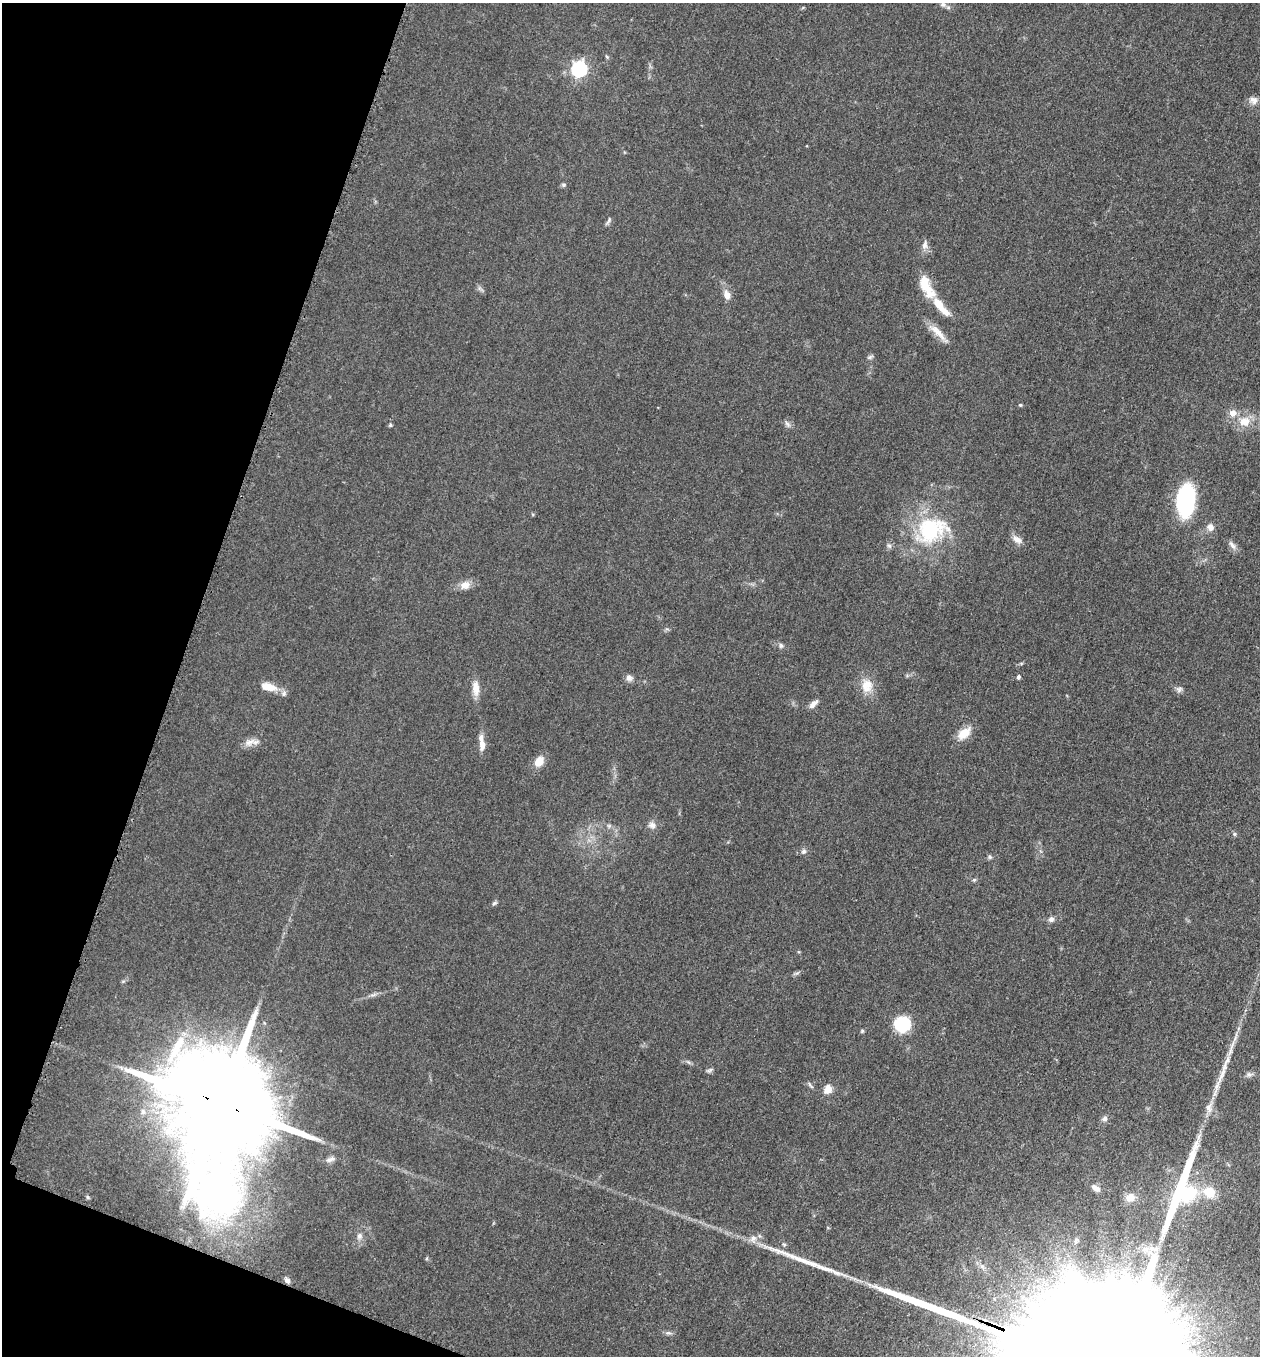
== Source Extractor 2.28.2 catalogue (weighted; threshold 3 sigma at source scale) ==
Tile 9 of 4 x 4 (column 1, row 3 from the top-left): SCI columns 198-1455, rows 1371-2724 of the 5509 x 5463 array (HDU 1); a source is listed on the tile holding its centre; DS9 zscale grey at full resolution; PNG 1262 x 1358 px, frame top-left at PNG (2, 3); no overlay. Shown black and unused: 17% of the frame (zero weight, under 3 of 5 exposures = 3% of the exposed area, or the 3 px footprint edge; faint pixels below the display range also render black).
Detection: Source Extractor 2.28.2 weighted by HDU 2 'WHT'; one run over the whole footprint, this tile lists its part. Background 0.0603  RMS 0.0062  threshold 0.028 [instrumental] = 3 sigma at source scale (4.5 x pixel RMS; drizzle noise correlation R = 1.50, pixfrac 1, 0.05/0.05 arcsec/px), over >= 5 px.
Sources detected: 66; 1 inside a brighter object's white glare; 3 long thin detections or spike segments (spike, bleed or trail) — not listed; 4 inside a brighter listed object's ellipse — not listed separately; the other 58 listed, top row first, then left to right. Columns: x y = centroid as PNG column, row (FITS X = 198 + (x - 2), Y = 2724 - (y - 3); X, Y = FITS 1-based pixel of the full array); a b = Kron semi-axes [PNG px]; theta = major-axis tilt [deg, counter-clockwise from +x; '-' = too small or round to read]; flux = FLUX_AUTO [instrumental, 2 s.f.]
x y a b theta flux
943 4 8 7 - 2
607 57 5 4 - 0.76
579 69 7 6 - 150
1254 100 11 10 - 3.6
563 185 6 5 - 1.1
609 220 11 4 59 1.4
925 245 13 7 78 3.1
926 286 32 12 -63 15
727 295 13 8 -71 4.1
944 311 17 8 -39 5.1
937 332 31 8 -44 7.7
870 357 8 5 25 1.2
1020 405 5 4 - 0.73
1233 413 7 7 - 4.8
1244 422 15 13 13 9.2
787 424 10 5 -49 1.7
390 425 4 4 - 0.84
1185 500 32 17 83 61
1210 527 9 7 -80 3.5
931 530 46 32 25 55
1017 539 13 8 -32 4.1
1232 545 13 6 -51 2.8
465 585 14 11 22 4.9
781 645 7 5 -89 1.3
1018 677 5 4 - 1.5
629 678 9 8 - 2.6
867 686 19 16 82 10
270 688 18 10 -8 7.1
476 688 20 9 -85 6.3
1179 689 9 7 33 1.9
813 704 14 6 45 3.1
964 733 20 11 42 8.7
249 742 18 8 23 4.7
482 745 16 7 -86 5.3
539 761 10 8 54 8.2
652 825 11 9 -17 3.1
609 826 6 5 - 1.2
1234 834 6 5 - 0.96
803 851 7 6 - 1.6
990 857 7 5 -23 1.1
974 880 5 4 - 0.91
494 903 8 5 27 1.1
1051 919 7 7 - 2.3
902 1024 13 12 - 35
862 1031 5 5 - 0.77
710 1070 8 5 27 1.4
1249 1074 7 6 - 1.7
828 1089 11 8 61 5.5
222 1105 36 29 -78 21000
1209 1108 12 9 -81 4.1
1105 1119 8 7 - 1.9
330 1159 13 6 23 2.6
1096 1188 12 6 -35 3.2
1209 1192 19 16 -26 13
1130 1197 10 9 - 5.7
359 1236 9 7 -90 2.5
287 1281 8 6 -28 2.1
668 1333 9 3 -5 1.4
Overlapping masked pixels (flux is a lower limit): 1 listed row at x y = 222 1105